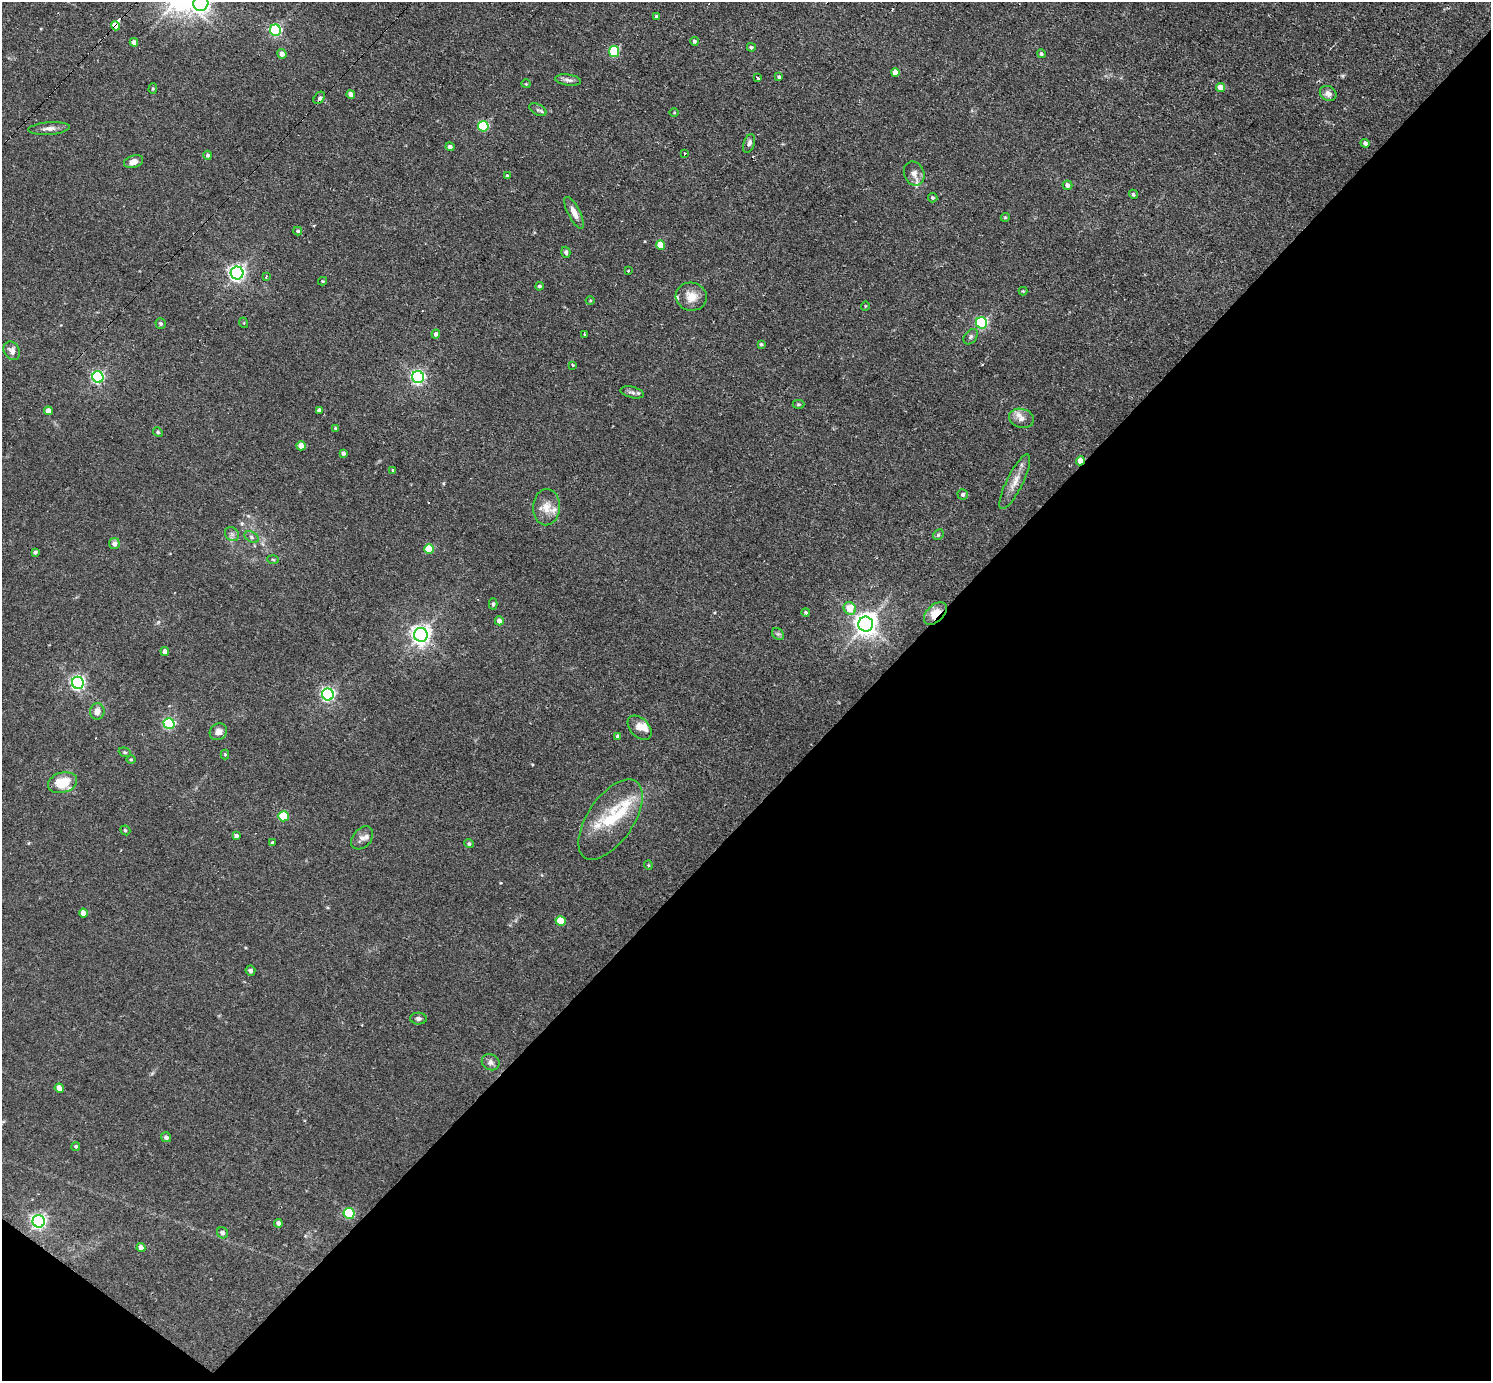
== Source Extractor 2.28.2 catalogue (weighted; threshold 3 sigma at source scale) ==
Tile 15 of 4 x 4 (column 3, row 4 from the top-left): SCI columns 2979-4467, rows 294-1672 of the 5956 x 5960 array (HDU 1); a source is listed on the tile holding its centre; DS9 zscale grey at full resolution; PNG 1493 x 1383 px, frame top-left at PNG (2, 2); each listed source drawn as its Kron ellipse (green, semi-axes under 4 px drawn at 4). Shown black and unused: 43% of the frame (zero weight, under 2 of 3 exposures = <1% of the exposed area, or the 3 px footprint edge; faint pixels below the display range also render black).
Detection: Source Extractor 2.28.2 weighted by HDU 2 'WHT'; one run over the whole footprint, this tile lists its part. Background 0.0314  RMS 0.0043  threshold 0.0196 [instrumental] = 3 sigma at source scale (4.5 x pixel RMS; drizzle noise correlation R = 1.50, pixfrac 1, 0.05/0.05 arcsec/px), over >= 5 px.
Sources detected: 134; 4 cosmic-ray / hot-pixel residue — neither listed nor drawn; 8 inside a brighter listed object's ellipse — not listed separately; the other 122 listed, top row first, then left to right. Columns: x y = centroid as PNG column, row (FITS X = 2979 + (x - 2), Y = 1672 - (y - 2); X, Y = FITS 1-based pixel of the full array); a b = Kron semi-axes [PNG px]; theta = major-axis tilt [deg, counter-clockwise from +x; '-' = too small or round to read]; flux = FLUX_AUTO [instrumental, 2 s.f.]
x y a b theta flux
201 3 8 7 - 200
656 16 3 3 - 0.83
115 26 5 4 - 5.7
275 30 6 5 - 62
694 41 4 4 - 0.85
134 42 4 4 - 2.6
751 47 4 4 - 0.74
614 52 5 5 - 27
282 54 5 4 - 2.4
1041 54 4 4 - 0.87
895 73 4 4 - 3.9
779 77 3 3 - 0.81
757 78 3 3 - 1
568 80 13 5 -7 1.6
526 84 4 4 - 0.39
1221 88 5 4 - 4.6
153 89 5 4 - 0.53
1328 93 9 7 -32 2.5
351 94 4 4 - 2.7
319 98 7 4 54 1.2
538 110 9 5 -28 1.1
674 112 5 3 - 0.35
483 126 5 5 - 32
49 128 20 6 4 2.6
1365 143 4 4 - 1.3
749 144 10 5 69 1.4
450 147 4 4 - 1.5
685 154 3 2 - 0.77
208 155 4 4 - 0.88
134 162 10 6 18 2.7
914 173 12 10 -66 2.7
507 176 3 3 - 0.57
1068 185 5 4 - 1.9
1133 194 5 4 - 0.75
933 198 5 4 - 0.88
574 213 17 6 -63 3.1
1005 217 4 4 - 0.52
298 231 4 3 - 0.66
661 245 5 4 - 7.7
566 252 5 4 - 0.78
628 271 3 2 - 0.61
237 273 6 6 - 140
266 276 4 3 - 0.57
323 281 4 4 - 0.44
539 286 4 4 - 0.8
1023 291 4 4 - 0.37
691 297 16 14 -11 5.5
590 300 4 3 - 0.36
865 306 5 3 - 0.32
244 323 5 3 - 0.37
981 323 6 5 - 52
161 324 5 5 - 0.75
436 334 4 4 - 1.4
585 335 3 3 - 1.2
971 337 8 6 51 1.1
761 344 4 3 - 0.55
12 351 10 7 -61 2.2
573 365 3 3 - 0.39
98 377 6 5 - 71
418 377 6 6 - 89
632 392 12 5 -13 1.3
798 404 6 4 2 0.59
319 410 4 4 - 1.6
48 411 4 4 - 3
1021 418 12 9 -15 3.1
335 428 4 4 - 0.42
158 432 5 4 - 0.57
301 446 4 4 - 3.9
343 453 4 4 - 1.1
1080 461 4 4 - 7.2
393 470 3 3 - 0.39
1015 482 30 8 64 5
963 494 5 5 - 1
546 507 18 13 87 5.2
232 534 7 6 - 1.2
938 535 6 4 45 0.68
251 537 7 5 -29 0.97
114 544 5 5 - 2.2
429 549 5 4 - 14
35 552 4 3 - 1
273 560 5 3 - 0.52
493 604 5 4 - 0.67
850 608 6 6 - 7.9
806 612 4 4 - 0.57
935 613 14 8 45 6.6
499 621 4 4 - 2.5
866 624 7 7 - 370
778 634 6 5 - 0.84
421 635 7 7 - 230
165 651 4 4 - 2
78 683 6 6 - 99
328 694 6 6 - 100
97 712 8 7 - 3.3
169 724 5 5 - 53
640 728 14 9 -46 2.9
218 732 9 8 - 2.9
618 736 4 4 - 1.3
125 752 6 4 -19 0.62
225 755 5 4 - 0.45
131 759 4 3 - 0.4
63 783 15 10 16 12
284 816 5 5 - 21
610 819 46 23 56 21
125 830 5 4 - 0.72
236 836 4 3 - 1.4
362 838 13 9 48 2.3
273 843 3 3 - 0.83
469 844 5 4 - 0.79
648 865 4 4 - 0.45
84 913 4 4 - 4.5
561 921 5 5 - 11
250 971 5 5 - 1.1
418 1019 8 6 -1 1.1
491 1062 9 7 -30 2
59 1088 5 4 - 4.9
166 1137 5 5 - 1.3
76 1146 4 4 - 0.68
349 1213 6 5 - 28
39 1221 6 6 - 130
278 1223 4 4 - 1.9
222 1233 6 5 - 1.8
141 1248 4 4 - 2.5
Overlapping masked pixels (flux is a lower limit): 3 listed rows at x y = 115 26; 1080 461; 935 613
Isophote crosses this tile's border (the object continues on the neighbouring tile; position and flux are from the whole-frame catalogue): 1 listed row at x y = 201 3